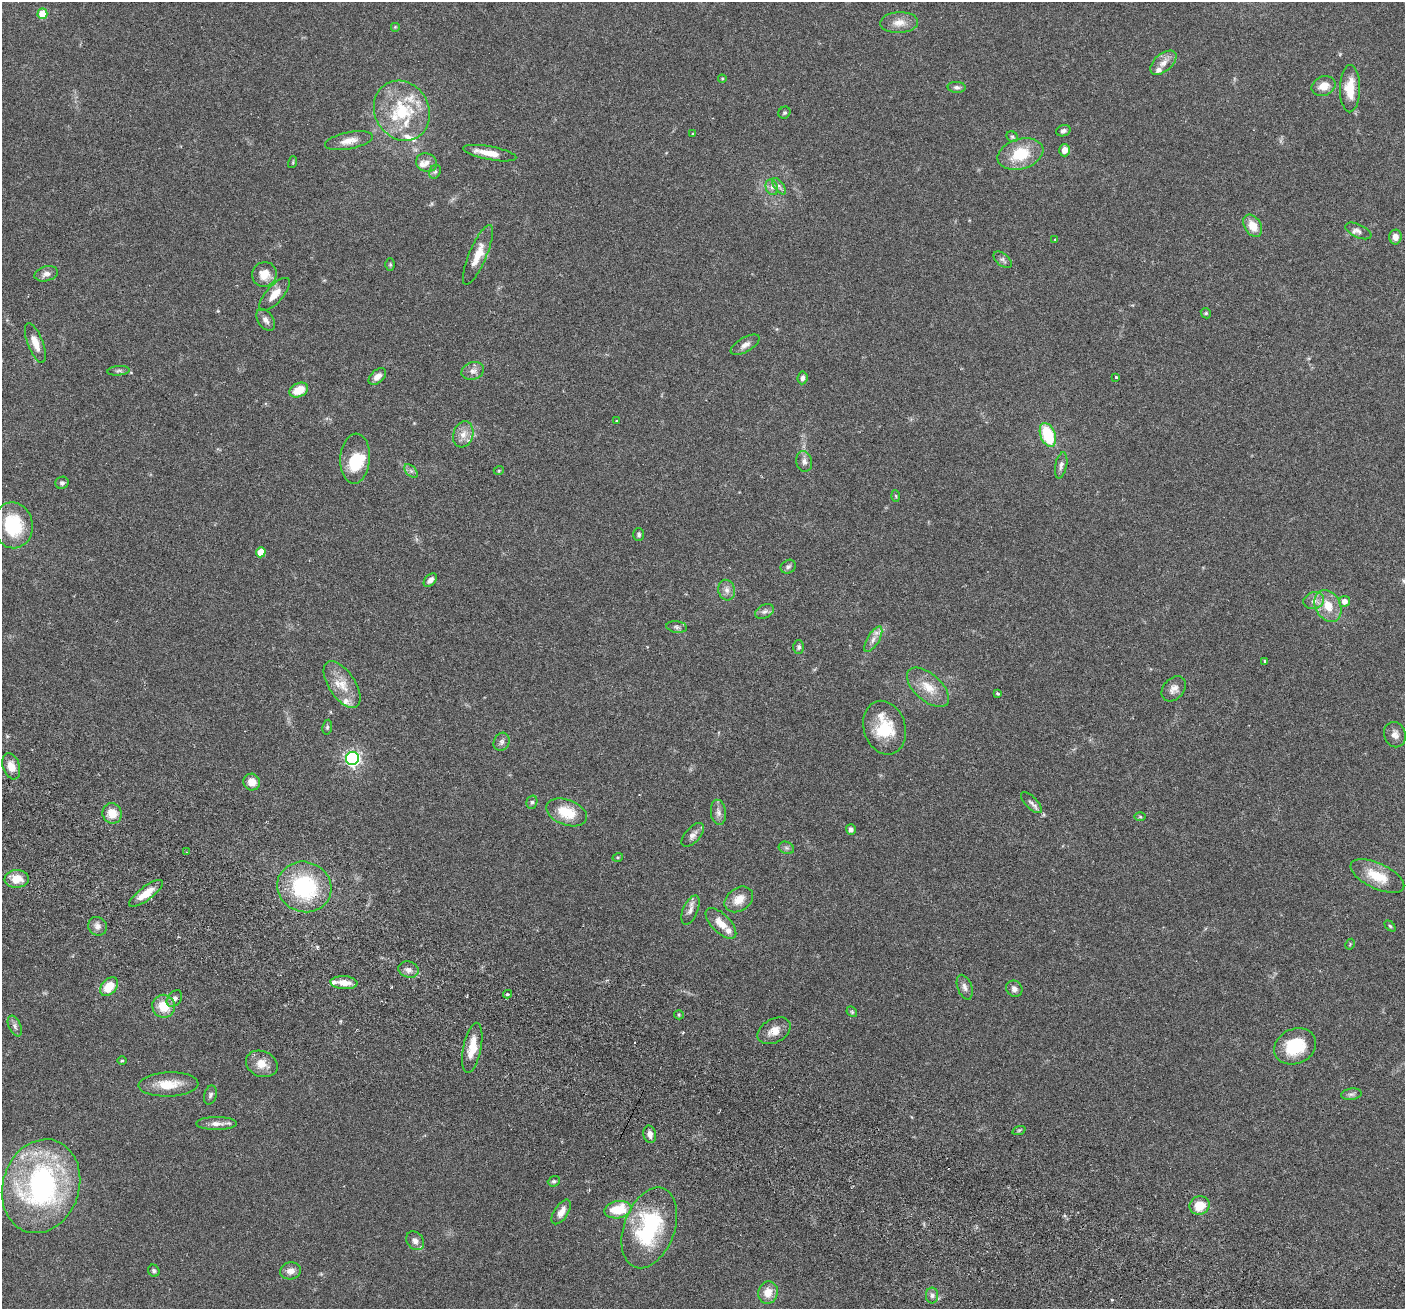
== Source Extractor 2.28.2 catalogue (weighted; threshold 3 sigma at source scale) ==
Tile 6 of 4 x 4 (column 2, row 2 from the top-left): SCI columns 1434-2836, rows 2948-4254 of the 5669 x 5762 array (HDU 1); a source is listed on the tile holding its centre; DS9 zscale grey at full resolution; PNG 1407 x 1311 px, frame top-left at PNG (2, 2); each listed source drawn as its Kron ellipse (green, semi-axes under 4 px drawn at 4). Shown black and unused: <1% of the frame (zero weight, under 3 of 6 exposures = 3% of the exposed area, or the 3 px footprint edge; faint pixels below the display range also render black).
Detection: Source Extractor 2.28.2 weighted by HDU 2 'WHT'; one run over the whole footprint, this tile lists its part. Background 0.054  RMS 0.0031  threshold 0.0128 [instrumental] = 3 sigma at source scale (4.09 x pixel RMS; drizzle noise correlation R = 1.36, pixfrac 0.8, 0.05/0.05 arcsec/px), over >= 5 px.
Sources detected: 143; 1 cosmic-ray / hot-pixel residue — neither listed nor drawn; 11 inside a brighter listed object's ellipse — not listed separately; the other 131 listed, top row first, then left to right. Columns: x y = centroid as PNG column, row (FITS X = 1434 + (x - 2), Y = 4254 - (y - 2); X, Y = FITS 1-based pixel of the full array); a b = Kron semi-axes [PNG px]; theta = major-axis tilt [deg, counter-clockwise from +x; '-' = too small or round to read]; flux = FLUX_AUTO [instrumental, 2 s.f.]
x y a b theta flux
42 14 5 5 - 7.8
899 23 19 10 3 2.9
395 27 5 5 - 0.33
1163 63 15 9 41 2.3
722 79 4 4 - 0.28
1324 86 12 9 23 3.3
957 87 9 5 -3 0.82
1350 89 23 10 90 6.4
402 111 31 27 -60 17
784 113 6 5 - 0.5
1063 131 7 5 19 0.83
692 134 4 2 - 0.24
1012 137 6 5 - 0.44
349 141 24 8 11 3.1
1064 150 6 5 - 2.2
490 153 27 6 -11 4.2
1020 154 23 15 17 9.7
293 162 6 3 73 0.32
427 163 11 9 -18 1.7
435 172 7 5 67 0.65
779 186 9 4 -55 0.8
772 187 8 6 -69 0.93
1253 226 12 8 -57 4.4
1358 231 14 6 -25 1.1
1395 237 7 6 - 1.7
1055 239 3 2 - 0.3
478 255 32 9 67 4.9
1003 260 11 6 -41 0.79
390 265 6 5 - 0.45
46 274 12 7 16 1.5
264 274 12 12 - 3.7
275 294 20 8 48 3.5
1206 313 5 4 - 0.38
266 320 12 7 -54 1.4
35 343 21 7 -68 3.3
745 345 16 7 31 1.6
118 371 11 4 5 0.71
473 371 11 8 17 1.6
377 376 10 6 42 1.7
1116 377 3 3 - 0.51
802 378 6 5 - 1
299 390 10 7 25 5.3
617 421 3 3 - 0.24
463 434 13 9 72 2.6
1048 435 12 7 -69 14
355 459 25 15 86 9.2
804 461 10 8 -76 1.3
1061 465 13 5 78 1.1
499 470 5 3 - 0.28
411 471 8 5 -44 0.77
62 483 6 6 - 0.67
896 496 5 3 - 0.28
13 525 23 19 -82 16
639 535 6 5 - 0.61
261 552 5 5 - 3.9
788 567 8 6 31 0.75
430 580 8 5 46 1.4
727 590 10 8 -74 1.5
1314 601 10 8 17 1.8
1344 601 5 5 - 1.8
1328 606 17 12 -60 5.5
765 611 10 6 25 1.1
677 627 10 5 -6 0.79
873 639 14 6 59 1.8
799 647 6 5 - 0.69
1265 661 4 3 - 0.47
342 684 26 13 -56 5.7
928 687 25 13 -42 5.6
1174 689 14 10 48 2
998 694 4 3 - 0.32
327 727 7 5 81 0.56
885 728 27 21 -73 11
1395 735 13 10 -71 1.8
502 742 9 7 63 0.95
352 758 6 6 - 85
11 766 13 8 -71 3.1
252 782 8 8 - 3.1
532 802 7 5 75 0.59
1031 803 13 5 -45 1.1
567 812 21 12 -20 7.8
718 812 13 7 -83 1.5
112 813 10 9 - 4.1
1140 817 6 4 -1 0.37
851 830 5 5 - 0.94
693 835 14 7 48 1.4
786 848 8 6 -21 0.77
186 852 3 2 - 0.19
618 857 5 3 - 0.27
1377 876 29 12 -25 7.4
17 879 12 9 3 4.1
304 887 27 25 -22 27
146 893 20 7 37 4.4
739 899 15 11 36 3.6
690 910 15 7 67 1.6
721 923 19 9 -45 3.7
97 926 10 9 - 1.5
1390 926 6 4 -45 0.39
1350 944 6 3 59 0.3
409 970 10 8 -18 1.7
344 983 13 6 -3 3.2
109 987 11 7 49 6.4
965 987 13 7 -70 1.3
1014 989 8 7 - 1.3
507 994 4 4 - 0.34
174 999 9 6 51 1.1
164 1006 11 11 - 6.1
852 1012 6 4 -46 0.4
679 1015 5 4 - 0.37
15 1026 11 6 -66 0.98
774 1031 18 12 28 3.2
1295 1046 22 17 25 12
472 1048 25 9 79 5.3
122 1061 5 3 - 0.33
262 1064 16 12 -24 3.8
168 1084 30 12 2 6.2
1351 1094 10 5 7 0.88
210 1095 10 6 75 0.81
216 1124 20 6 0 2.1
1019 1130 7 4 19 0.39
650 1134 9 6 -77 1.4
554 1181 6 5 - 0.61
41 1186 48 38 71 64
1200 1205 10 9 - 4.9
618 1210 13 8 10 8.6
561 1212 14 7 56 2.6
649 1228 42 25 70 28
415 1241 10 8 -50 1.6
154 1271 6 5 - 0.62
291 1271 10 8 12 1.8
768 1293 11 9 75 3.6
932 1295 8 6 -90 0.97